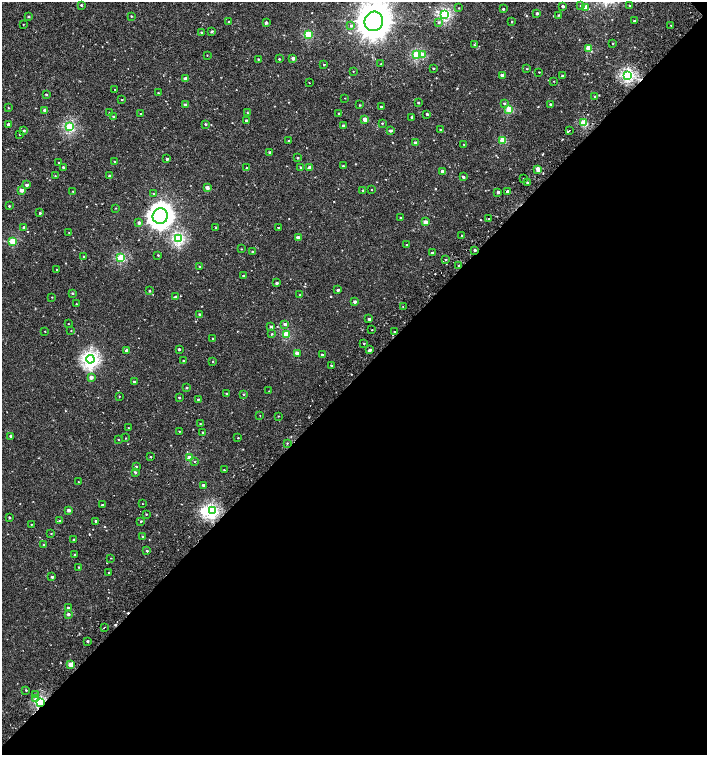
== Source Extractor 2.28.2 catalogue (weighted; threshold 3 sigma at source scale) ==
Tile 12 of 4 x 4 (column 4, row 3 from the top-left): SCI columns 4481-5890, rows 1506-3010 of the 6043 x 6058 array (HDU 1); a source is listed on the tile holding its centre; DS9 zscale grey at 2 x 2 block average (1 PNG px = mean of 2 x 2 image px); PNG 709 x 757 px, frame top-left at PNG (2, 2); each listed source drawn as its Kron ellipse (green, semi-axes under 4 px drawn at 4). Shown black and unused: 50% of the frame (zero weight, under 2 of 3 exposures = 2% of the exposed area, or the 3 px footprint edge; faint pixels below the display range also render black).
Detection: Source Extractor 2.28.2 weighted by HDU 2 'WHT'; one run over the whole footprint, this tile lists its part. Background -4.39e-05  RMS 0.0026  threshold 0.0116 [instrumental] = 3 sigma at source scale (4.5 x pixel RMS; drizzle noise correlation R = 1.50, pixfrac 1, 0.0396/0.0396 arcsec/px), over >= 5 px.
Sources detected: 234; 1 inside a brighter object's white glare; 5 cosmic-ray / hot-pixel residue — neither listed nor drawn; the other 228 listed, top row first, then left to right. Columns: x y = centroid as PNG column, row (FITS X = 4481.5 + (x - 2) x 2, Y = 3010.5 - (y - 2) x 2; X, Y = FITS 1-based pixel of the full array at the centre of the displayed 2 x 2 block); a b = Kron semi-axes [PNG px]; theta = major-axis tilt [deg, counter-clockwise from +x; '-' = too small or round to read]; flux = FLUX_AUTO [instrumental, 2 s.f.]
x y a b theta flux
81 5 2 2 - 0.61
629 5 2 2 - 0.22
563 6 2 2 - 1.1
580 6 2 2 - 0.31
586 7 3 2 - 5.6
459 8 2 2 - 0.25
503 9 2 2 - 0.68
537 13 2 2 - 1.2
445 14 3 3 - 52
559 15 2 2 - 0.41
28 16 2 2 - 0.59
131 16 2 2 - 0.39
229 21 2 2 - 0.61
374 21 10 9 - 1400
634 21 3 2 - 0.73
439 22 4 3 - 0.8
512 22 2 2 - 0.37
266 23 2 2 - 1.3
23 24 2 2 - 0.23
671 25 2 2 - 0.38
351 26 3 3 - 0.61
212 31 4 2 - 0.53
201 32 2 2 - 0.78
308 34 3 3 - 19
613 43 2 2 - 0.32
474 45 2 2 - 0.26
588 48 3 3 - 5.9
423 54 3 3 - 2.9
207 55 2 2 - 0.18
417 55 3 3 - 30
293 58 2 2 - 2.4
258 59 2 2 - 0.36
279 59 2 2 - 0.45
324 64 2 2 - 0.38
381 64 2 2 - 0.35
433 68 2 2 - 0.38
527 69 2 2 - 0.29
353 71 2 2 - 0.2
539 72 2 2 - 0.23
502 75 3 2 - 1.9
627 75 3 3 - 61
562 76 2 2 - 0.47
185 78 2 2 - 2.7
554 81 2 2 - 0.24
309 83 2 2 - 0.23
115 89 2 2 - 0.23
158 93 2 2 - 0.33
46 94 2 2 - 0.55
595 97 3 2 - 0.92
345 98 2 2 - 0.19
122 100 2 2 - 0.42
418 103 3 2 - 0.55
504 103 3 2 - 0.51
550 104 3 3 - 0.59
186 105 2 2 - 2.3
360 105 2 2 - 0.43
381 107 2 2 - 0.5
8 108 2 2 - 0.27
509 109 3 3 - 15
45 110 2 2 - 1.7
109 113 2 2 - 0.7
248 113 3 2 - 0.31
339 113 3 2 - 0.49
141 114 2 2 - 0.65
427 114 2 2 - 0.84
113 117 3 2 - 0.91
412 117 2 2 - 0.72
365 119 3 2 - 6.3
246 121 2 2 - 1.2
382 123 3 2 - 0.29
584 123 3 3 - 17
8 124 2 2 - 2.6
205 124 3 2 - 0.53
343 126 2 2 - 1.5
69 127 3 3 - 38
440 129 2 2 - 0.39
569 130 2 2 - 0.89
24 131 2 2 - 0.59
390 131 2 2 - 1.4
20 134 2 2 - 0.3
503 140 3 3 - 11
289 141 2 2 - 0.57
416 143 3 2 - 2.5
464 144 2 2 - 0.34
270 152 2 2 - 1.7
297 158 2 2 - 0.59
167 159 2 2 - 1.1
114 162 2 2 - 0.54
59 163 2 2 - 0.39
343 166 2 2 - 0.57
63 167 2 2 - 1.1
301 167 2 2 - 0.48
310 167 2 2 - 4.2
246 168 2 2 - 0.49
538 169 3 3 - 4.5
443 172 3 2 - 3.4
55 176 3 2 - 0.27
110 176 3 2 - 1.3
463 177 3 2 - 1.3
523 178 2 2 - 0.68
527 182 3 2 - 0.65
27 185 3 2 - 1.3
207 188 2 2 - 2.9
372 189 2 2 - 0.27
22 190 2 2 - 3.8
363 190 2 2 - 0.67
73 191 2 2 - 0.32
507 191 2 2 - 12
498 192 3 2 - 1.3
154 194 2 2 - 0.43
9 206 2 2 - 0.51
115 208 2 2 - 0.23
40 213 2 2 - 0.61
160 216 8 7 - 390
400 218 2 2 - 0.39
489 219 2 2 - 0.38
425 222 3 2 - 4.3
139 223 2 2 - 1.9
23 227 2 2 - 0.56
216 228 2 2 - 0.36
278 228 2 2 - 0.85
69 233 2 2 - 0.37
461 236 2 2 - 2.5
298 238 2 2 - 3.1
179 239 3 3 - 53
12 241 3 3 - 14
407 245 2 2 - 0.61
241 249 3 2 - 0.22
475 250 2 2 - 1
253 252 2 2 - 0.66
432 253 3 2 - 0.63
158 255 2 2 - 0.35
84 256 2 2 - 0.52
121 258 3 3 - 27
446 260 2 2 - 0.64
459 265 2 2 - 0.56
200 267 2 2 - 0.55
57 270 2 2 - 0.7
243 276 2 2 - 0.64
277 283 2 2 - 1.3
338 290 3 2 - 1
149 291 2 2 - 0.54
72 293 2 2 - 0.74
300 295 2 2 - 0.53
52 297 2 2 - 0.28
175 297 2 2 - 1.6
355 302 2 2 - 1.8
76 304 2 2 - 0.31
403 307 2 2 - 0.23
199 314 2 2 - 0.68
369 319 2 2 - 0.97
68 324 2 2 - 0.2
285 324 3 3 - 1.3
271 327 2 2 - 1.5
372 330 2 2 - 0.32
45 331 2 2 - 0.24
71 331 2 2 - 0.23
394 332 2 2 - 0.31
272 334 3 2 - 0.46
286 334 3 3 - 17
213 339 3 2 - 0.34
364 343 2 2 - 0.37
179 349 2 2 - 0.77
127 350 2 2 - 2.2
370 350 3 2 - 1.5
297 353 3 2 - 4.9
322 355 3 2 - 0.8
90 359 4 4 - 110
183 361 2 2 - 0.74
213 362 2 2 - 0.33
331 365 2 2 - 0.46
91 377 3 2 - 2.6
134 382 2 2 - 1.1
187 388 3 2 - 0.64
269 391 2 2 - 0.23
226 394 2 2 - 0.63
243 394 2 2 - 0.45
119 396 2 2 - 0.28
179 397 2 2 - 0.48
198 399 2 2 - 0.43
260 415 2 2 - 0.6
278 416 3 2 - 0.24
200 423 2 2 - 0.25
128 428 2 2 - 0.25
179 431 2 2 - 0.3
203 432 2 2 - 0.46
10 436 2 2 - 0.86
126 438 2 2 - 0.63
238 438 2 2 - 0.3
118 439 2 2 - 0.24
287 443 2 2 - 0.58
151 457 2 2 - 2.5
190 458 3 2 - 9.4
195 461 3 2 - 0.38
136 467 2 2 - 1
224 470 2 2 - 0.31
135 472 3 3 - 0.86
79 482 2 2 - 0.36
203 485 2 2 - 1
142 504 2 2 - 0.61
103 505 2 2 - 0.43
69 510 2 2 - 2.4
212 511 3 3 - 65
146 514 2 2 - 0.43
9 518 2 2 - 0.64
60 521 3 2 - 0.62
96 521 2 2 - 0.86
141 521 2 2 - 0.58
31 524 2 2 - 0.37
51 533 2 2 - 0.29
143 537 2 2 - 1.1
74 539 2 2 - 0.8
44 545 2 2 - 0.67
147 551 2 2 - 0.9
75 555 2 2 - 0.6
111 558 2 2 - 0.2
78 567 2 2 - 0.35
109 572 2 2 - 0.27
52 577 2 2 - 1.1
68 608 2 2 - 1.3
68 614 3 2 - 1.4
104 627 2 2 - 4.7
87 641 2 2 - 0.73
71 664 2 2 - 8.2
26 690 2 2 - 0.39
36 694 3 3 - 0.71
35 699 3 3 - 1.1
40 702 3 3 - 52
Overlapping masked pixels (flux is a lower limit): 2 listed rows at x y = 475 250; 40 702
Isophote crosses this tile's border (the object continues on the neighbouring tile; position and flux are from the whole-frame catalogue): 1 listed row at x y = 374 21
Diffuse or blended objects may show on this block-average render without a row.